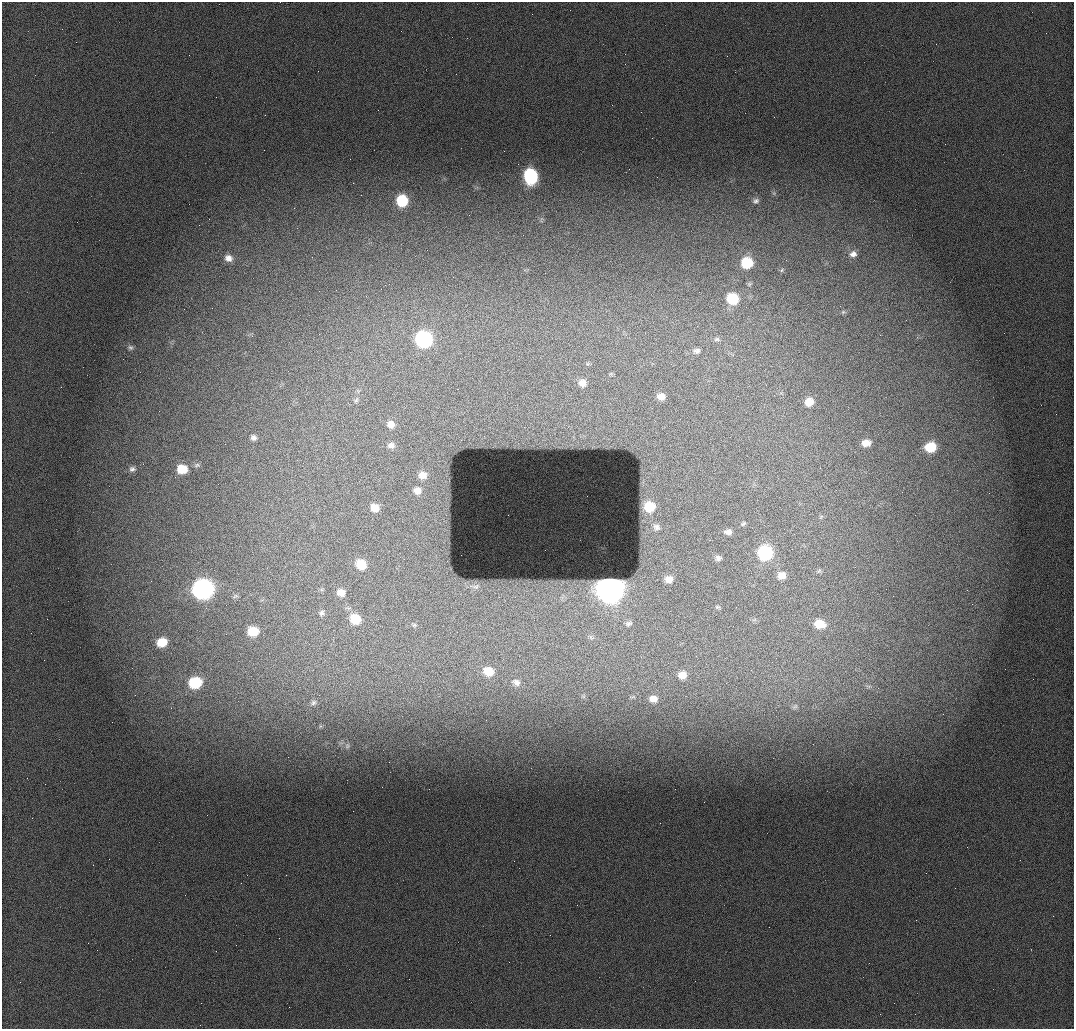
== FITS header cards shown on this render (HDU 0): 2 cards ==
NAXIS1  =                 1072 / length of data axis 1
NAXIS2  =                 1027 / length of data axis 2

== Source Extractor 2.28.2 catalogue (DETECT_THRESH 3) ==
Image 1072 x 1027 px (HDU 0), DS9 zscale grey, 1 PNG px = 1 image px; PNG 1076 x 1031 px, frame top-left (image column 1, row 1027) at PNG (2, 2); no overlay
Background 984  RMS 11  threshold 32.7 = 3 sigma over >= 5 px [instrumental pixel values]
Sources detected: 78; all 78 listed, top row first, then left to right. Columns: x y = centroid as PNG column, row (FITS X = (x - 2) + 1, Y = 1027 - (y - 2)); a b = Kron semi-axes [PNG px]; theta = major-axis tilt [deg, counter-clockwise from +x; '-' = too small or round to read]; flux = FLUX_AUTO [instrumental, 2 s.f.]
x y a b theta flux
378 110 3 2 - 610
265 115 2 2 - 2200
652 138 2 2 - 350
530 176 11 9 -79 90000
774 193 5 5 - 1300
402 201 9 9 - 37000
756 201 9 7 18 2500
541 219 9 3 69 1200
853 254 10 8 6 4700
228 258 10 9 - 5900
747 263 9 8 - 27000
782 270 6 3 70 950
389 284 2 2 - 400
732 299 10 9 - 29000
843 312 7 6 - 1700
252 336 4 4 - 1200
424 339 10 9 - 130000
717 339 9 6 -9 2100
130 347 8 7 - 1900
696 351 10 7 -1 3000
582 383 8 8 - 5300
661 396 8 7 - 6200
356 400 9 5 59 1700
809 402 9 8 - 9300
1056 414 2 2 - 2400
391 424 10 9 - 5800
253 438 8 7 - 2700
866 443 9 7 8 7800
391 445 9 8 - 3700
930 447 9 8 - 25000
197 465 9 6 11 1900
132 469 8 7 - 2600
182 469 10 8 -5 16000
422 475 9 8 - 5900
417 491 9 8 - 5000
380 504 2 2 - 730
649 507 8 7 - 16000
375 508 9 9 - 8500
508 515 2 2 - 400
743 524 7 5 33 1400
656 527 6 5 - 2200
728 532 10 7 6 3800
794 534 2 2 - 300
545 550 3 2 - 720
765 553 9 9 - 82000
718 558 8 7 - 2900
361 564 10 9 - 18000
819 571 7 4 45 1300
782 575 9 8 - 7100
669 579 9 7 -4 6100
476 587 8 6 12 2200
203 589 11 10 - 360000
610 589 12 11 - 910000
341 592 10 8 -12 6900
235 596 8 5 25 1400
562 597 11 6 63 3500
717 607 7 4 -26 1100
321 613 8 8 - 2500
355 619 10 9 - 20000
629 623 10 8 33 2900
819 624 12 9 -15 15000
414 625 8 5 -9 1700
253 631 10 9 - 18000
591 637 7 4 -53 1400
162 642 10 8 22 16000
488 671 11 9 -16 13000
682 675 10 9 - 6800
1033 679 2 2 - 1100
516 682 12 9 -20 4000
195 683 12 10 19 41000
868 686 9 5 -7 2300
653 699 10 8 -7 6800
313 703 9 7 33 2400
795 707 10 6 45 2000
943 714 3 2 - 390
347 746 6 6 - 1800
967 847 2 2 - 360
97 950 2 2 - 370